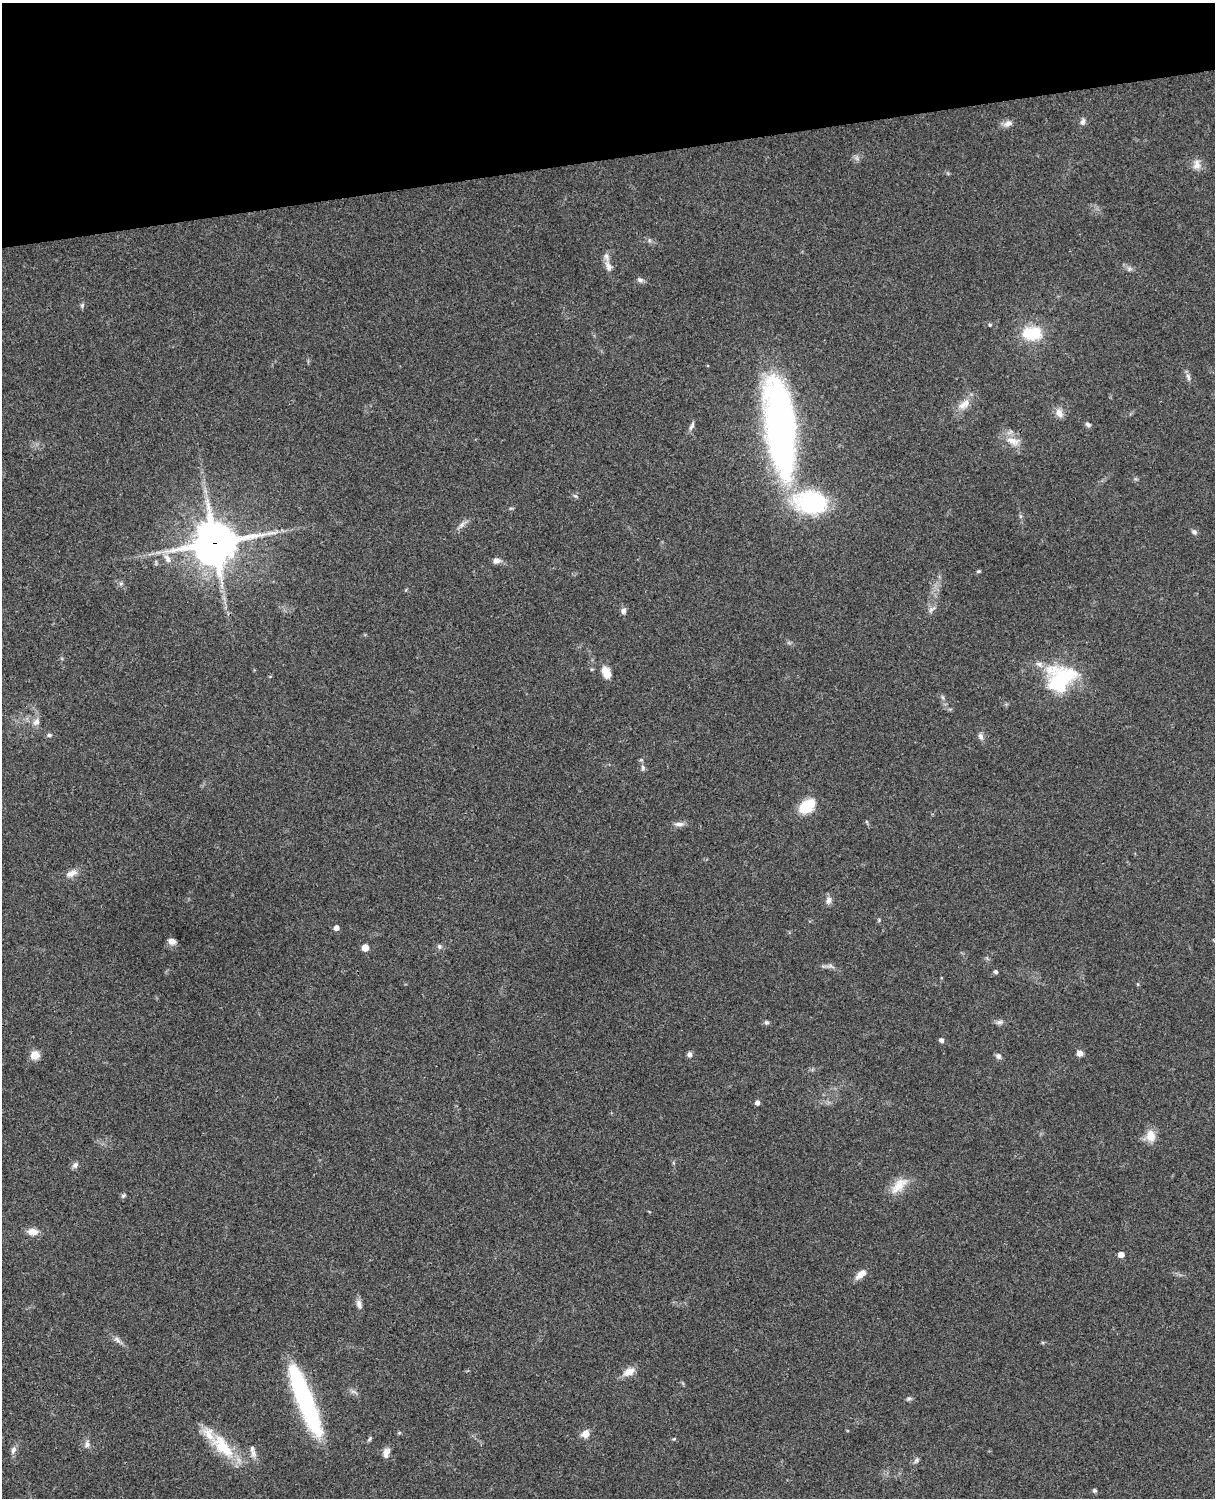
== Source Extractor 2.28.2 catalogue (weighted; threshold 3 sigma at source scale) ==
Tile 3 of 4 x 3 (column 3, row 1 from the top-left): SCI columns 2545-3757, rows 3268-4763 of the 5088 x 4927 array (HDU 1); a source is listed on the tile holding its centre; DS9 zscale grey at full resolution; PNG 1217 x 1500 px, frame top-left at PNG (2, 3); no overlay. Shown black and unused: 10% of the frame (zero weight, under 3 of 4 exposures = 6% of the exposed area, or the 3 px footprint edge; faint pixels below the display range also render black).
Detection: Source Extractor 2.28.2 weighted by HDU 2 'WHT'; one run over the whole footprint, this tile lists its part. Background 0.0771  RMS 0.0058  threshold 0.0259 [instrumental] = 3 sigma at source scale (4.5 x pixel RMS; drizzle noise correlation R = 1.50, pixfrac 1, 0.05/0.05 arcsec/px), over >= 5 px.
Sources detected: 79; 2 inside a brighter object's white glare — not listed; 3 inside a brighter listed object's ellipse — not listed separately; the other 74 listed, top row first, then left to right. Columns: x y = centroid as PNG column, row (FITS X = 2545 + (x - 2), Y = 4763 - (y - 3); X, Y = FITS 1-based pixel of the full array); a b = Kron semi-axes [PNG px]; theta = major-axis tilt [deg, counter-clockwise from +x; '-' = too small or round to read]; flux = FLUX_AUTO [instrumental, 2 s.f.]
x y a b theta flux
1083 122 9 6 75 1.9
1008 124 13 8 23 2.9
857 158 7 4 -71 1.2
1197 164 14 10 85 4.2
608 266 16 8 -74 3.8
1129 269 7 4 46 1.2
640 280 9 6 -15 1.7
82 305 7 5 70 1.1
990 325 5 4 - 0.74
1035 333 17 14 -74 15
1188 377 11 6 -73 2
964 404 20 10 35 6.2
1059 413 12 9 -58 3.8
1088 424 7 5 -21 1.4
692 426 13 5 65 1.9
780 426 82 23 -84 310
1013 441 21 10 -16 7
575 496 7 4 -36 0.86
812 502 16 11 -5 130
461 525 8 6 23 2
1194 532 8 6 -26 1.4
214 543 15 14 - 1700
167 558 14 7 -61 3.9
496 561 11 7 6 2.5
978 571 6 4 20 0.75
932 609 13 5 34 1.9
623 611 8 6 74 1.9
606 672 15 9 -68 6
1061 678 38 32 29 44
942 697 7 4 -70 0.95
36 722 11 8 52 3.2
49 735 6 5 - 1.1
981 736 9 6 -69 2
643 767 8 5 -88 1.4
807 806 19 12 37 17
679 824 13 6 -2 2.7
71 873 18 9 23 4.2
828 900 9 7 77 2.6
336 928 5 5 - 3.1
172 941 7 6 - 4
439 946 7 6 - 1.4
365 948 5 5 - 8.5
830 966 10 4 13 1.5
995 972 5 4 - 1.2
766 1022 6 6 - 1.1
999 1022 11 6 6 1.8
942 1040 5 4 - 1.9
1080 1053 7 6 - 2.7
689 1054 6 6 - 2
35 1055 8 7 - 7.8
998 1056 8 7 - 1.7
757 1103 5 4 - 2.5
1151 1136 16 12 -84 6.7
75 1165 8 7 - 2
899 1185 29 13 45 9.7
123 1196 7 4 40 0.99
33 1232 11 8 -4 5.1
1121 1254 5 4 - 4.5
861 1274 15 7 41 4.9
359 1304 13 7 -69 2.6
117 1340 11 6 -44 2.3
629 1372 16 9 26 5.4
909 1398 7 5 17 1.1
306 1402 69 14 -68 95
585 1434 9 8 - 4.9
370 1439 8 4 57 0.95
674 1439 5 4 - 0.6
87 1444 11 7 78 2.4
222 1446 40 18 -48 24
13 1450 11 6 69 2.4
253 1453 12 7 -81 2.9
386 1453 13 8 79 3.6
916 1460 8 5 63 1.3
1094 1490 5 5 - 1
Overlapping masked pixels (flux is a lower limit): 1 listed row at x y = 214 543